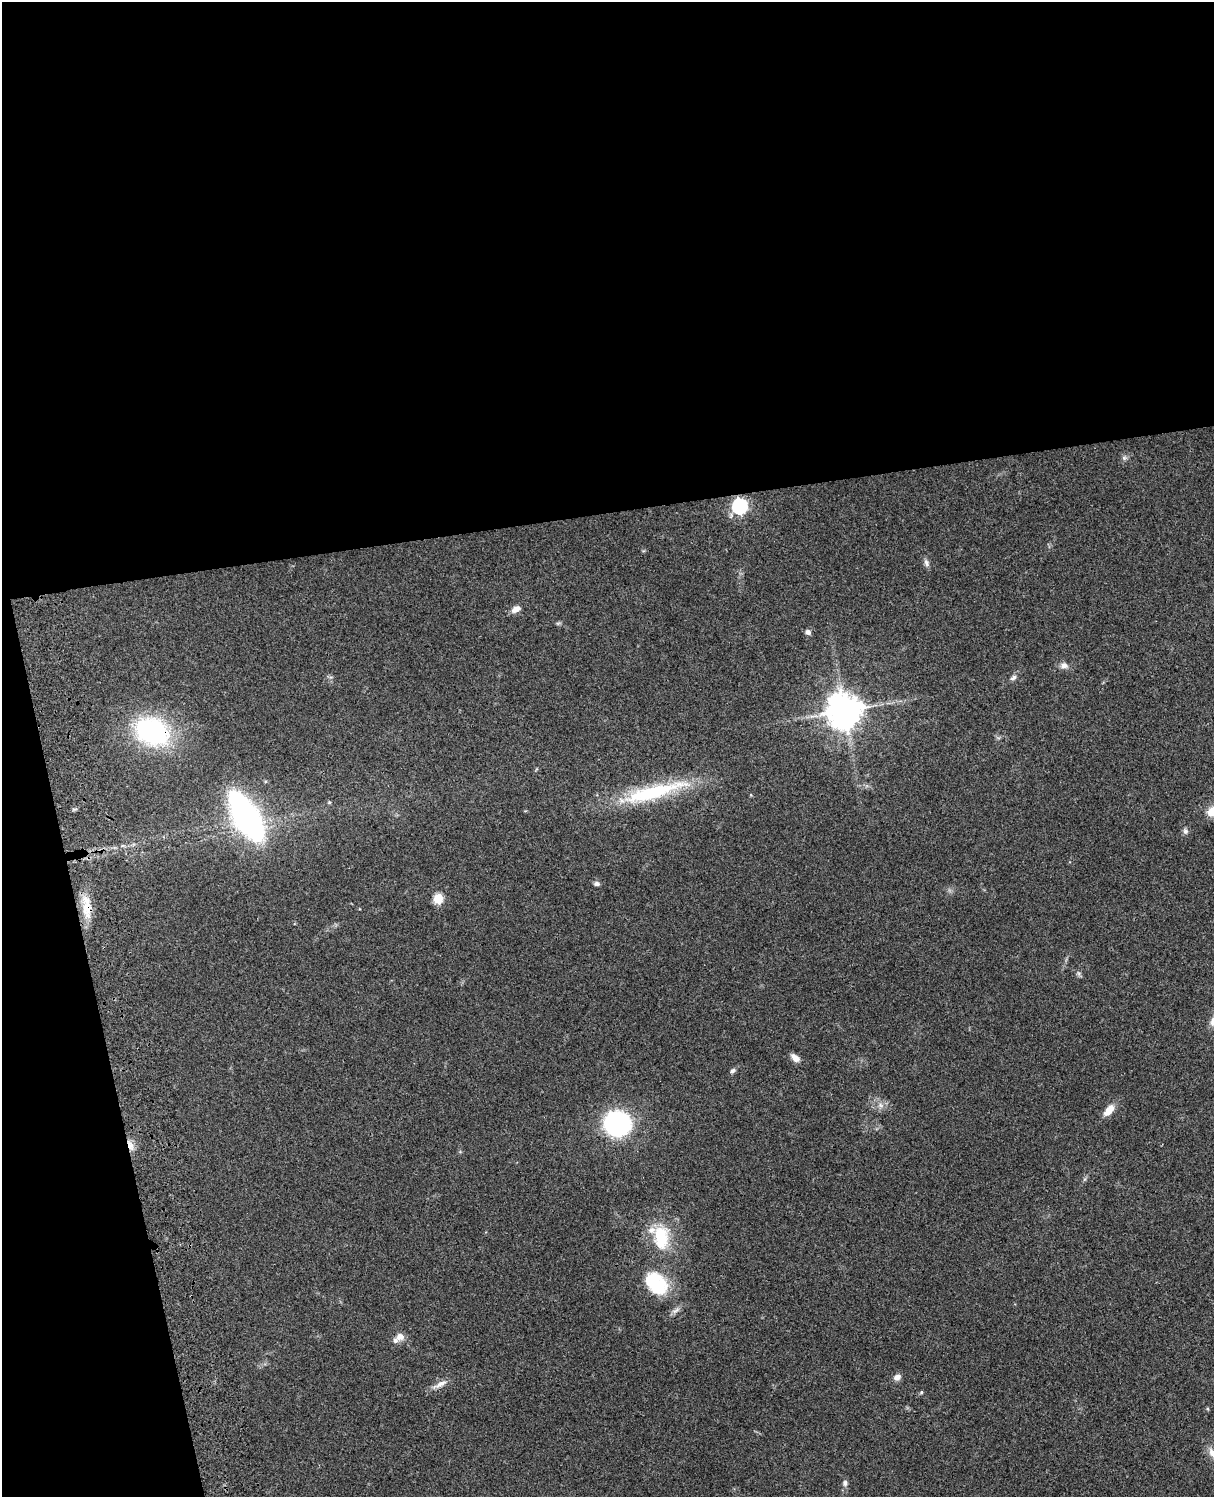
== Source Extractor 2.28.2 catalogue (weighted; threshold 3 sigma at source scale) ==
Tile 1 of 4 x 3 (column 1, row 1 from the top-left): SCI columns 121-1332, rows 3269-4763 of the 5088 x 4927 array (HDU 1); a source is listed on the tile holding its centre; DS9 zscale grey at full resolution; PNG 1216 x 1499 px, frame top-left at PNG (2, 2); no overlay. Shown black and unused: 39% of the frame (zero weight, under 3 of 4 exposures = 6% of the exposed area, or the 3 px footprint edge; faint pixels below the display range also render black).
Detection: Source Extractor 2.28.2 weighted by HDU 2 'WHT'; one run over the whole footprint, this tile lists its part. Background 0.0889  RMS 0.0061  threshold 0.0275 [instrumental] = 3 sigma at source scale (4.5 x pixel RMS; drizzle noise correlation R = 1.50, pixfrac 1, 0.05/0.05 arcsec/px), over >= 5 px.
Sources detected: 35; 2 inside a brighter listed object's ellipse — not listed separately; the other 33 listed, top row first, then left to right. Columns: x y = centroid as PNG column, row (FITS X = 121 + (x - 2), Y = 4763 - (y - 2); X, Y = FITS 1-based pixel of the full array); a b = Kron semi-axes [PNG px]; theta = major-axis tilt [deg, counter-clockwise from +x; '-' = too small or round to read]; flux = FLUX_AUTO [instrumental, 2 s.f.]
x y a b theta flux
1124 458 7 5 -44 1.4
740 506 7 6 - 150
926 563 11 6 -69 2.2
516 609 11 7 29 4.1
558 623 7 4 17 0.86
808 632 6 5 - 2.3
1064 665 11 8 -3 3.3
1013 678 9 6 32 1.9
844 711 12 11 - 1000
152 732 41 31 -25 77
653 792 89 17 15 53
329 802 5 4 - 0.7
1213 812 13 12 - 9.2
246 816 43 18 -59 190
1185 831 8 7 - 1.8
597 884 8 6 0 1.6
438 898 6 5 - 32
87 908 29 13 -88 12
1078 973 7 4 -71 1.1
795 1058 11 7 -41 4.3
733 1071 8 5 34 1.6
881 1105 8 6 -22 2.5
1109 1110 17 8 49 6.4
617 1124 16 15 - 130
130 1145 14 6 -64 4.2
661 1237 31 19 90 26
656 1283 31 21 -47 31
675 1311 14 5 32 2.5
400 1336 11 9 30 4
897 1377 8 7 - 3.3
440 1384 22 7 27 4.5
921 1392 5 5 - 0.7
845 1483 8 7 - 1.9
Overlapping masked pixels (flux is a lower limit): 3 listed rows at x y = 152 732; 87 908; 130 1145
Isophote crosses this tile's border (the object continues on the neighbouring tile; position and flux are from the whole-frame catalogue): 1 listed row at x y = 1213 812